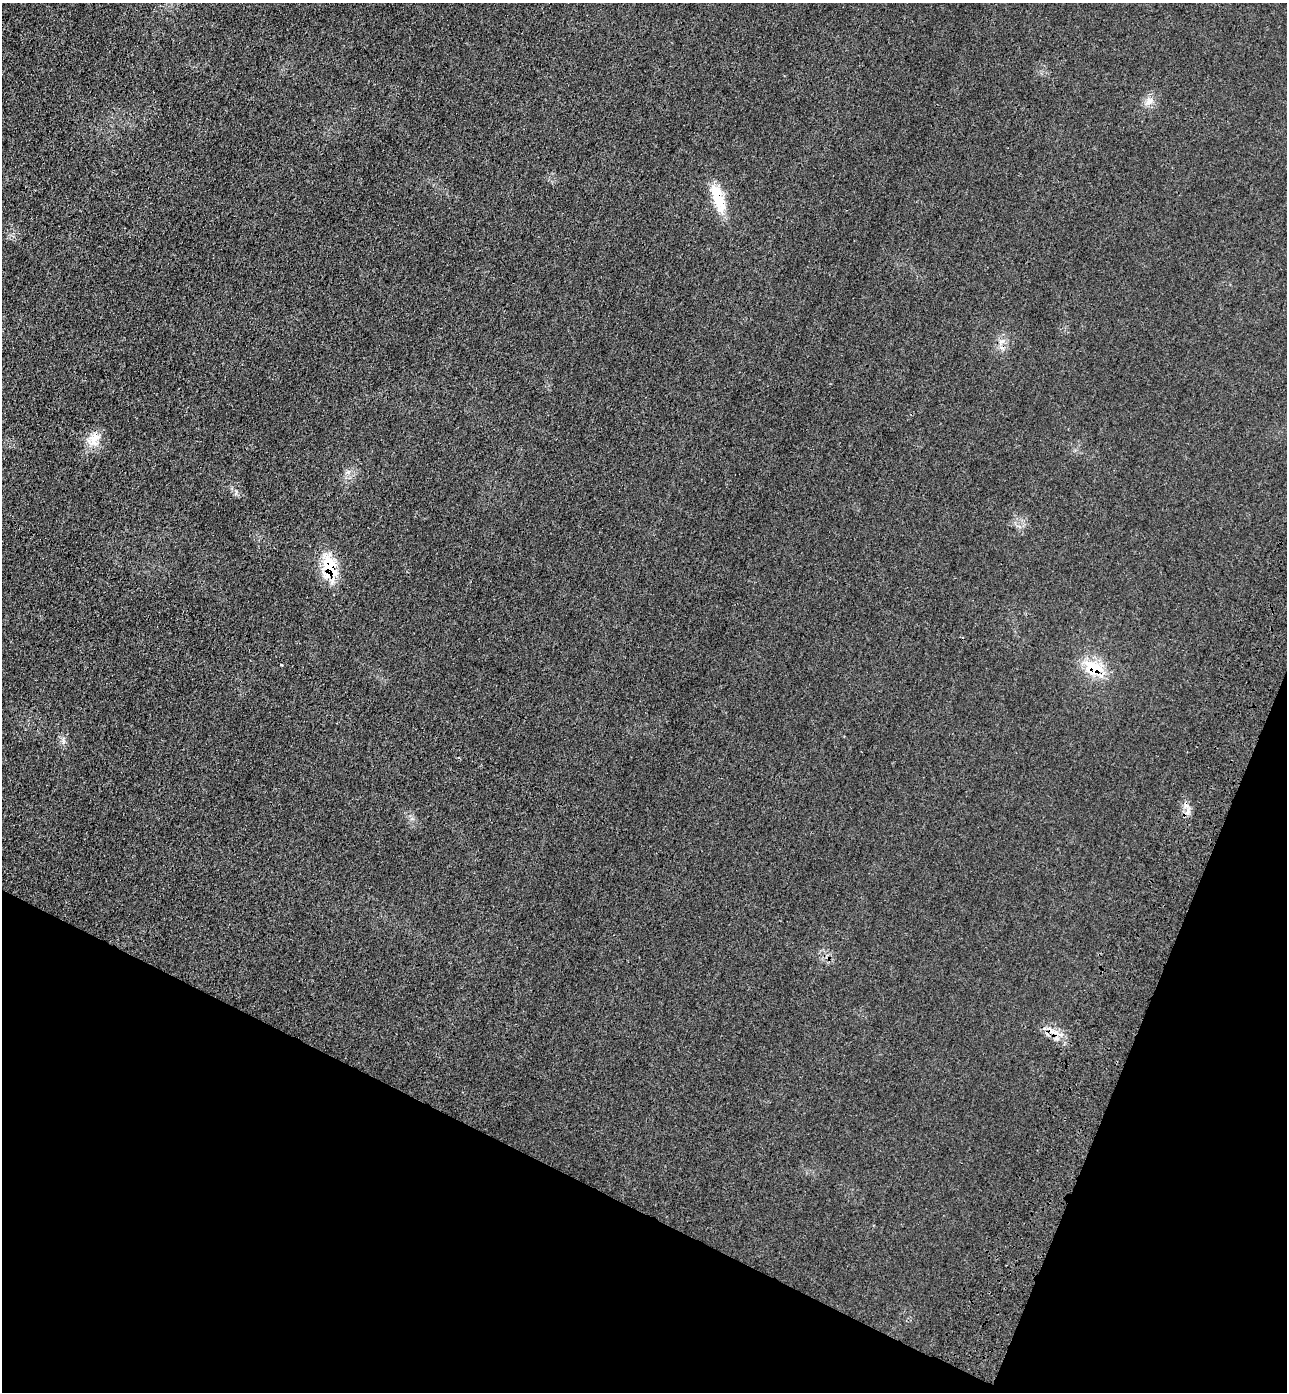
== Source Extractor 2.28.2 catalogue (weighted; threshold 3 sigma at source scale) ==
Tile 15 of 4 x 4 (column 3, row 4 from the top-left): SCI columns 2944-4228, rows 52-1441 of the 5755 x 5659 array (HDU 1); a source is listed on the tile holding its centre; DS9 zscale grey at full resolution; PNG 1289 x 1394 px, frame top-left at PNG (2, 3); no overlay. Shown black and unused: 20% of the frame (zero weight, under 3 of 4 exposures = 6% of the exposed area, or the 3 px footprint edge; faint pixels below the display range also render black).
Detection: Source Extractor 2.28.2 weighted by HDU 2 'WHT'; one run over the whole footprint, this tile lists its part. Background 0.0206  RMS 0.0051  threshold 0.0231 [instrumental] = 3 sigma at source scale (4.5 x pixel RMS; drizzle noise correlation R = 1.50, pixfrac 1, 0.05/0.05 arcsec/px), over >= 5 px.
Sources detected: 9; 1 cosmic-ray / hot-pixel residue — not listed; the other 8 listed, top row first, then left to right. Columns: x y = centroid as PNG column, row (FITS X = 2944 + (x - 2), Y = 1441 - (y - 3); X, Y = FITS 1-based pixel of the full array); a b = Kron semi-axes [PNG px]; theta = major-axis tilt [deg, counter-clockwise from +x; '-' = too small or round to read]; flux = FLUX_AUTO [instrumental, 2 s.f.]
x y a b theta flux
1149 101 11 9 37 3.3
718 198 38 12 -73 16
1002 341 10 5 1 1.6
94 440 22 14 70 7.3
329 567 31 17 -80 19
281 665 3 2 - 0.51
1094 668 29 19 -18 16
1054 1032 20 6 -9 4.8
Overlapping masked pixels (flux is a lower limit): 3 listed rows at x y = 718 198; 329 567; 1094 668